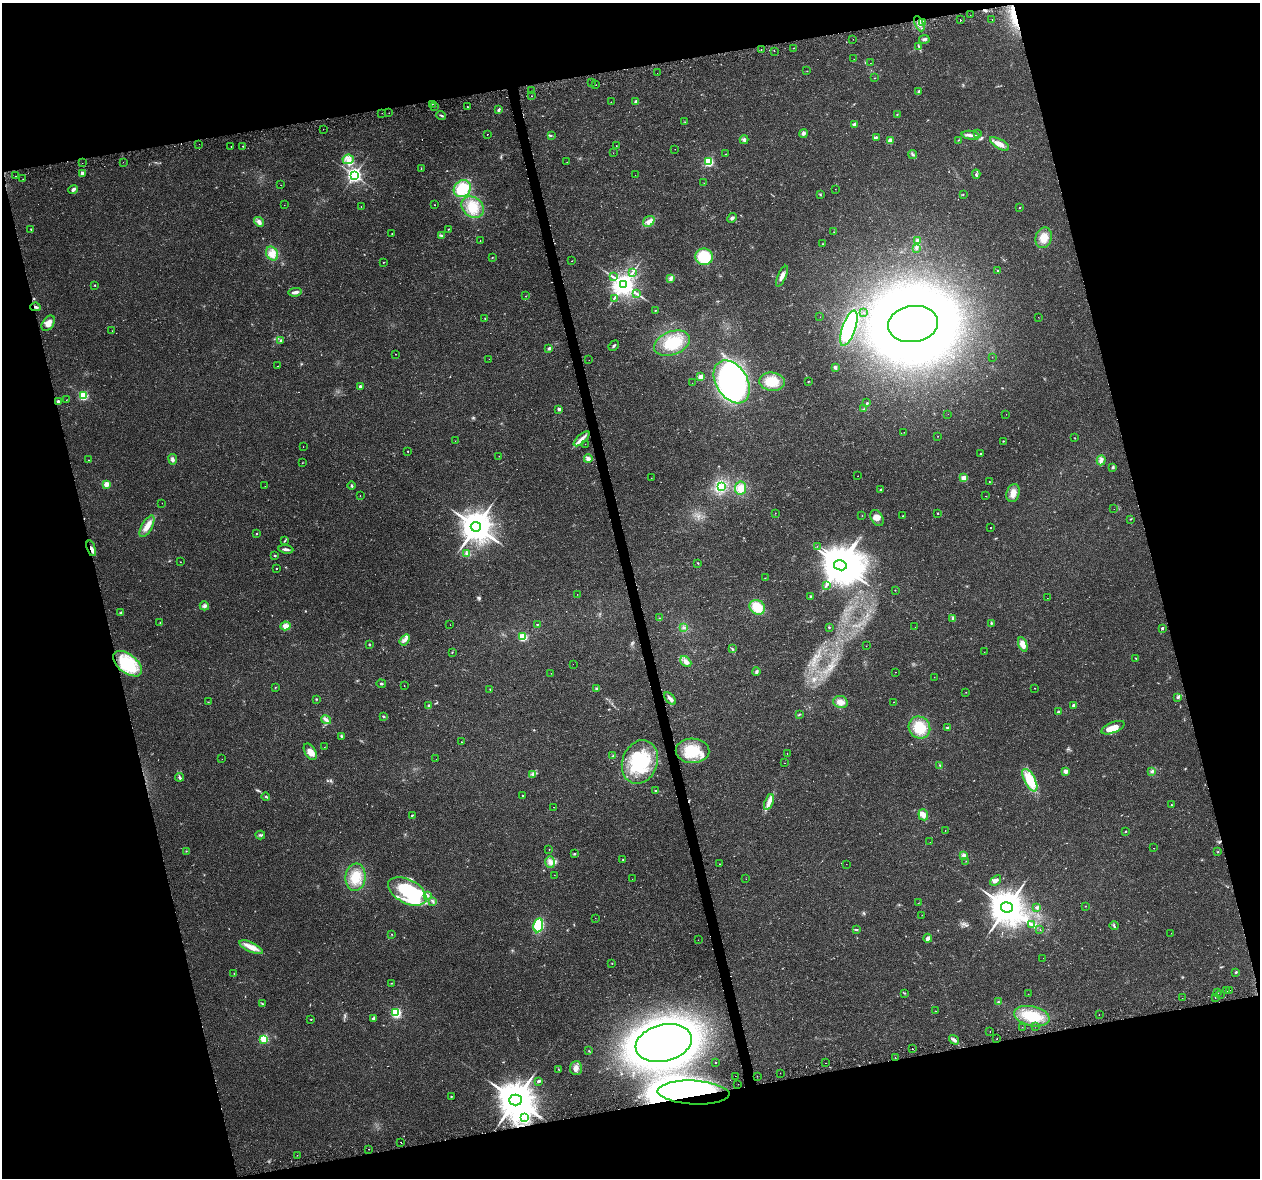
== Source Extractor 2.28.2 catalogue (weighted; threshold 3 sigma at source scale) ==
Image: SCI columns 12-5042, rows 86-4789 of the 5057 x 4923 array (HDU 1 of 3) = the unmasked area's bounding box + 8 px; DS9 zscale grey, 4 x 4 block average (1 PNG px = mean of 4 x 4 image px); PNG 1262 x 1180 px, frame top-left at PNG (2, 3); each listed source drawn as its Kron ellipse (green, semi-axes under 4 px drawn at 4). Shown black and unused: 29% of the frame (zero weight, under 2 of 3 exposures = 3% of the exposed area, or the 3 px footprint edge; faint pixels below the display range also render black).
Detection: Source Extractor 2.28.2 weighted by HDU 2 'WHT'. Background 0.0296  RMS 0.0032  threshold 0.0145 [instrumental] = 3 sigma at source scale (4.5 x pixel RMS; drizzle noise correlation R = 1.50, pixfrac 1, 0.0396/0.0396 arcsec/px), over >= 5 px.
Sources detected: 415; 6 too faint to see at this stretch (4 x 4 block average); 4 inside a brighter object's white glare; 23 cosmic-ray / hot-pixel residue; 1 long thin detection or spike segment (spike, bleed or trail) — neither listed nor drawn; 7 coinciding with a brighter row at this scale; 14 inside a brighter listed object's ellipse — not listed separately; the other 360 listed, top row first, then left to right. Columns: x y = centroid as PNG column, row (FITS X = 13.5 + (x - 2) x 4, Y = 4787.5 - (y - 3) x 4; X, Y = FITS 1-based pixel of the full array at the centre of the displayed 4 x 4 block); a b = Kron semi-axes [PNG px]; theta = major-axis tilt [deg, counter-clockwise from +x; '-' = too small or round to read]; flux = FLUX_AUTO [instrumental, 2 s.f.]
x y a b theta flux
970 15 2 2 - 0.64
992 19 2 2 - 0.95
960 20 2 2 - 2.5
923 22 4 3 - 4.6
919 24 8 4 -65 12
853 39 2 2 - 0.4
924 39 5 3 - 5
919 46 3 2 - 1.4
793 48 2 2 - 0.59
761 50 2 2 - 0.76
774 51 2 2 - 1.1
854 59 2 2 - 0.41
870 63 2 2 - 0.39
807 71 2 2 - 0.5
657 73 2 2 - 0.73
874 78 2 2 - 0.45
592 83 2 2 - 3.3
596 85 2 2 - 0.81
531 90 2 2 - 0.3
919 91 3 2 - 2.3
532 96 2 2 - 0.5
611 102 2 2 - 1.7
636 102 3 3 - 6.5
432 104 2 2 - 0.58
434 106 2 2 - 4.5
467 106 2 2 - 14
499 110 3 2 - 4.3
382 113 2 2 - 0.29
389 113 2 2 - 0.41
897 115 2 2 - 1.5
441 116 5 2 - 2.8
685 122 2 2 - 0.59
854 124 2 2 - 17
323 129 2 2 - 0.39
803 133 4 3 - 4.3
487 134 2 2 - 8.2
978 134 4 2 - 1.3
971 135 9 3 -10 7.6
551 136 2 2 - 1.2
876 137 4 2 - 1.8
744 140 4 3 - 3.7
890 140 2 2 - 39
958 140 2 2 - 0.74
199 144 2 2 - 0.61
999 144 10 4 -31 13
231 146 2 2 - 0.8
243 146 2 2 - 1.1
616 146 2 2 - 0.51
675 149 2 2 - 1.6
613 153 2 2 - 0.43
726 154 2 2 - 1
913 154 4 3 - 3.9
348 159 6 4 7 10
123 162 2 2 - 0.9
567 162 2 2 - 1.2
709 162 3 2 - 210
82 163 2 2 - 0.85
421 169 2 2 - 0.44
82 173 2 2 - 17
976 174 4 2 - 2.9
354 175 3 3 - 700
635 175 2 2 - 0.54
16 176 2 2 - 2.8
23 179 2 2 - 1.7
704 183 2 2 - 0.49
281 185 2 2 - 0.39
462 189 9 8 - 56
835 189 2 2 - 0.48
73 190 5 3 - 4.5
820 194 3 2 - 1.3
963 194 2 2 - 1
284 205 2 2 - 0.27
434 205 2 2 - 2
361 207 2 2 - 0.72
473 207 12 9 -39 33
1019 208 2 2 - 1.1
732 218 5 3 - 4.3
649 221 6 5 - 8.9
259 222 5 4 - 6.3
31 229 2 2 - 0.88
448 229 2 2 - 0.92
834 232 2 2 - 0.61
392 234 2 2 - 1.2
442 236 3 2 - 2.7
1044 238 10 8 71 21
480 241 2 2 - 0.75
918 241 2 2 - 30
823 244 2 2 - 0.8
916 248 3 2 - 1.3
272 254 7 5 -60 15
492 257 2 2 - 0.88
704 257 8 8 - 70
572 261 2 2 - 0.52
383 262 2 2 - 0.66
998 271 2 2 - 3.8
632 273 3 2 - 1.4
782 276 11 3 66 11
613 277 3 2 - 1.4
671 278 2 2 - 1.8
624 284 4 3 - 2300
95 285 2 2 - 2
295 292 6 2 10 8.2
636 293 3 2 - 1.9
525 296 2 2 - 0.4
614 298 2 2 - 0.97
35 307 5 2 - 3.9
655 310 2 2 - 1.1
863 313 2 2 - 1.1
820 317 2 2 - 0.6
1038 317 2 2 - 0.36
485 318 2 2 - 0.89
48 323 8 5 54 15
913 324 25 18 8 2500
849 328 18 6 70 210
112 331 2 2 - 0.35
281 340 3 2 - 1.1
672 343 18 11 22 56
614 346 6 2 47 2.8
549 348 3 2 - 3.8
395 354 2 2 - 0.5
992 357 2 2 - 0.47
489 359 2 2 - 0.39
589 360 2 2 - 1.4
277 366 2 2 - 1
835 367 4 3 - 3.1
701 377 2 2 - 52
808 381 3 2 - 0.89
732 382 23 15 -58 370
772 382 13 9 -5 36
692 383 2 2 - 1
360 387 2 2 - 15
83 396 2 2 - 170
66 400 2 2 - 0.49
58 402 2 2 - 17
867 403 2 2 - 1.8
559 409 2 2 - 13
864 409 3 2 - 1.3
948 414 2 2 - 0.25
1006 414 2 2 - 0.52
904 432 2 2 - 0.51
938 436 2 2 - 0.48
1075 438 2 2 - 0.78
582 439 10 4 43 10
455 441 2 2 - 0.49
1003 441 2 2 - 1.6
585 444 2 2 - 0.29
303 446 2 2 - 0.33
408 451 2 2 - 0.78
980 454 2 2 - 1.6
499 456 2 2 - 0.39
173 459 5 3 - 6.2
588 459 4 4 - 6.8
88 460 2 2 - 0.88
1101 460 5 3 - 4.9
302 463 2 2 - 0.76
1113 467 3 2 - 2
858 476 2 2 - 0.37
651 478 2 2 - 0.37
964 478 2 2 - 54
989 481 2 2 - 0.51
107 484 2 2 - 54
352 485 4 2 - 2.6
265 486 2 2 - 0.94
722 486 4 2 - 4.1
740 488 6 5 - 12
881 489 2 2 - 2.3
1013 493 9 6 75 16
360 495 2 2 - 0.47
986 496 2 2 - 1.1
162 503 2 2 - 0.33
1114 509 2 2 - 0.35
775 513 2 2 - 0.42
938 513 2 2 - 1.4
862 515 2 2 - 0.59
903 516 3 2 - 1.2
877 518 8 5 -58 14
1131 519 3 2 - 1.1
147 526 12 5 61 18
476 527 5 5 - 4500
990 527 2 2 - 1.6
257 534 2 2 - 1.2
285 541 4 2 - 1.6
817 546 2 2 - 0.63
91 548 8 3 -72 8.5
286 549 7 2 -7 5
467 554 4 2 - 3.3
275 556 2 2 - 1.8
180 562 2 2 - 0.44
698 563 3 2 - 1.1
840 565 6 5 - 5900
277 568 2 2 - 1.5
765 578 2 2 - 0.75
826 585 2 2 - 1
895 590 2 2 - 0.93
577 594 2 2 - 0.33
810 596 2 2 - 0.83
1047 598 2 2 - 0.57
204 606 5 4 - 4.3
757 607 8 7 - 44
121 613 3 2 - 2
659 618 2 2 - 0.54
953 619 4 3 - 4.9
160 623 2 2 - 1
537 624 2 2 - 1.8
991 624 3 2 - 2
450 625 2 2 - 0.65
285 626 5 4 - 12
829 627 2 2 - 1.4
915 627 2 2 - 0.26
684 628 2 2 - 1.1
1162 628 2 2 - 6
523 637 2 2 - 120
405 640 6 3 52 6.7
369 644 3 2 - 1.6
1023 644 8 3 -71 18
866 646 2 2 - 0.85
732 649 4 2 - 1.6
452 652 3 2 - 0.97
984 652 2 2 - 0.27
1136 658 2 2 - 0.92
686 662 6 4 -43 8.4
127 664 17 9 -37 100
573 664 2 2 - 0.48
756 672 4 3 - 3.2
895 672 2 2 - 0.61
551 673 2 2 - 0.36
934 677 2 2 - 0.29
381 684 4 2 - 2
404 686 2 2 - 0.86
275 687 2 2 - 0.58
596 688 3 2 - 1.8
1035 688 2 2 - 0.76
490 690 2 2 - 0.56
966 692 2 2 - 0.53
1178 697 4 2 - 3.8
316 699 2 2 - 1.4
670 699 7 3 -47 6.6
208 702 2 2 - 0.64
840 702 7 6 - 12
893 702 2 2 - 2.3
429 705 2 2 - 2.5
1073 705 4 2 - 4
1059 712 2 2 - 15
799 714 3 2 - 1.5
383 716 3 2 - 1.7
326 720 5 3 - 4.6
919 728 11 10 - 50
948 728 4 2 - 2.1
1113 728 12 5 21 24
342 736 4 2 - 2.6
461 742 2 2 - 0.81
324 747 2 2 - 0.32
692 751 17 12 -2 54
310 752 9 5 -59 14
787 753 2 2 - 0.73
613 756 3 2 - 1.1
222 759 2 2 - 0.27
436 759 2 2 - 0.48
640 762 22 17 69 110
784 763 2 2 - 0.76
940 765 3 2 - 1.5
1066 771 2 2 - 33
1152 771 4 3 - 3.3
532 774 3 2 - 2.1
180 777 4 3 - 3.5
1030 780 12 5 -62 55
655 791 3 2 - 1.5
522 795 2 2 - 0.95
266 796 4 2 - 2
769 802 8 4 69 9.9
1171 805 2 2 - 1.8
553 807 2 2 - 0.78
412 815 3 2 - 1.6
923 815 6 5 - 10
945 830 2 2 - 0.63
1125 831 2 2 - 1.3
260 835 5 2 - 2.8
930 842 2 2 - 0.95
1154 848 2 2 - 0.49
549 850 2 2 - 0.97
186 851 2 2 - 0.84
1218 852 2 2 - 0.89
574 854 2 2 - 2.4
964 855 4 4 - 4.6
623 860 2 2 - 1.4
966 861 2 2 - 0.43
550 862 6 4 -73 8.8
720 864 2 2 - 0.48
846 864 2 2 - 0.27
554 875 2 2 - 0.41
356 877 13 10 83 36
632 879 2 2 - 0.99
746 879 2 2 - 0.34
996 880 6 3 38 5.7
407 891 21 11 -28 130
427 895 4 2 - 3.1
433 902 3 2 - 2.2
918 903 2 2 - 0.37
1085 906 2 2 - 0.64
1007 907 6 5 - 6400
1037 907 4 3 - 3.2
922 915 2 2 - 0.66
595 918 2 2 - 0.42
538 925 7 4 79 94
1032 925 3 2 - 2.6
1114 926 4 2 - 2.5
856 929 4 2 - 2.3
1040 930 2 2 - 0.75
1171 933 2 2 - 0.33
392 934 2 2 - 0.84
928 938 4 4 - 5
698 940 2 2 - 0.61
251 947 13 4 -25 21
1043 958 2 2 - 0.5
612 963 2 2 - 0.93
1236 972 2 2 - 2
234 973 2 2 - 0.69
391 983 2 2 - 0.8
1229 990 2 2 - 0.94
1227 991 2 2 - 0.32
905 993 2 2 - 0.71
1217 993 2 2 - 0.63
1028 994 2 2 - 0.25
1220 994 2 2 - 0.61
1215 997 2 2 - 1.9
1182 998 2 2 - 0.67
999 1002 2 2 - 1.2
262 1004 2 2 - 1.1
936 1011 2 2 - 0.48
396 1013 2 2 - 270
1099 1015 2 2 - 0.53
1032 1016 18 10 -11 53
373 1018 4 2 - 3.3
311 1019 2 2 - 0.98
1035 1026 2 2 - 0.29
1022 1027 2 2 - 0.66
990 1032 2 2 - 1.6
264 1039 2 2 - 110
997 1039 2 2 - 0.59
954 1040 5 3 - 5
664 1043 28 18 13 1600
912 1049 2 2 - 3.8
589 1051 3 2 - 1.1
895 1057 2 2 - 0.77
716 1063 2 2 - 2.4
825 1063 2 2 - 0.58
576 1068 7 6 - 11
559 1070 2 2 - 0.53
780 1073 2 2 - 0.46
735 1076 2 2 - 0.28
757 1076 2 2 - 0.38
539 1081 3 2 - 3.7
738 1084 2 2 - 0.31
693 1093 36 12 -3 530
451 1097 2 2 - 1.1
515 1100 6 5 - 8300
525 1117 2 2 - 2.5
401 1142 2 2 - 1.7
369 1149 2 2 - 1.2
297 1155 2 2 - 0.42
Overlapping masked pixels (flux is a lower limit): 3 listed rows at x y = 35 307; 91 548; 693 1093
Diffuse or blended objects may show on this block-average render without a row.